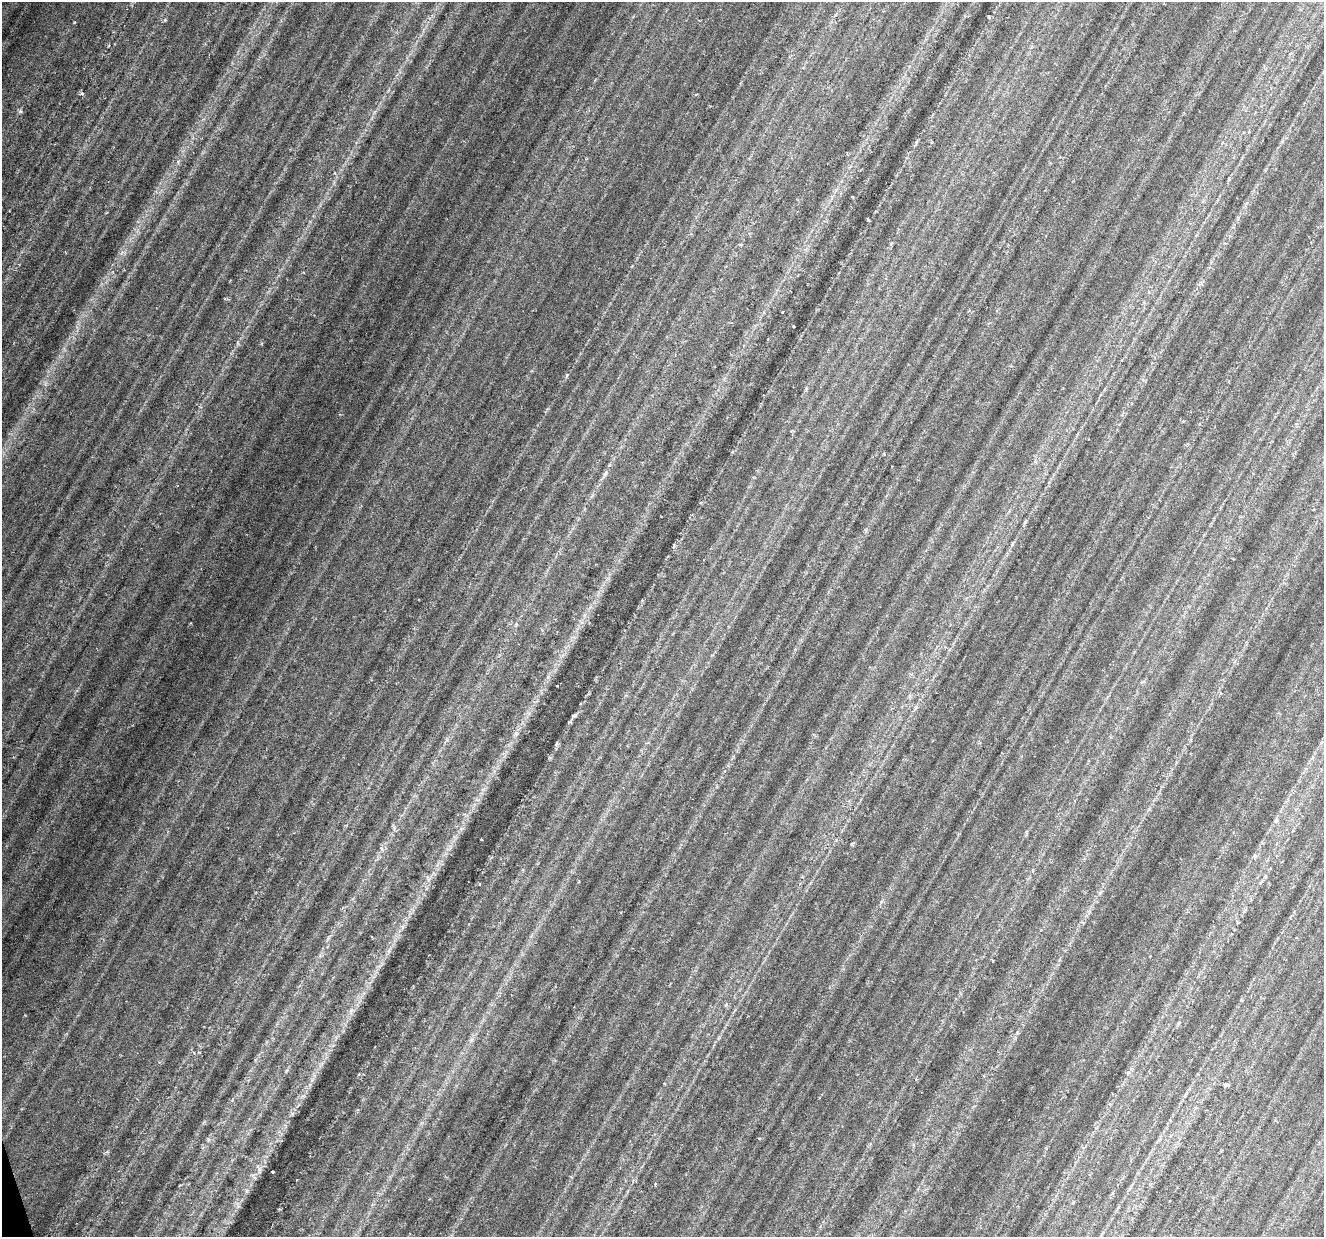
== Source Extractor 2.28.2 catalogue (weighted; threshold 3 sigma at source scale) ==
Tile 7 of 4 x 4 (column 3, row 2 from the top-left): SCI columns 2645-3966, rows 2526-3760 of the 5293 x 5112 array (HDU 1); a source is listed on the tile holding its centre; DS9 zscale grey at full resolution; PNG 1326 x 1239 px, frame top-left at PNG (2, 2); no overlay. Shown black and unused: <1% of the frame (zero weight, under 3 of 6 exposures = <1% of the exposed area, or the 3 px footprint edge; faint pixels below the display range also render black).
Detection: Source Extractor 2.28.2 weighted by HDU 2 'WHT'; one run over the whole footprint, this tile lists its part. Background 0.0394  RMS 0.0029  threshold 0.012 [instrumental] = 3 sigma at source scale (4.09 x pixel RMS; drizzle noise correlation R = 1.36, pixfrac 0.8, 0.0396/0.0396 arcsec/px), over >= 5 px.
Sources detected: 7; all 7 listed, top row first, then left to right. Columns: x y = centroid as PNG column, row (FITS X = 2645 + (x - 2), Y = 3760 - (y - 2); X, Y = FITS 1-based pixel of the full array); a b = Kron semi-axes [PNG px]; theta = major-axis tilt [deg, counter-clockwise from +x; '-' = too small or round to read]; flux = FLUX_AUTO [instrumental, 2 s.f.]
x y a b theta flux
989 17 4 3 - 0.22
82 93 5 4 - 0.4
605 474 10 4 64 0.81
1276 820 7 5 90 0.65
1226 1085 6 4 22 0.44
272 1172 3 2 - 0.29
655 1184 4 3 - 0.24